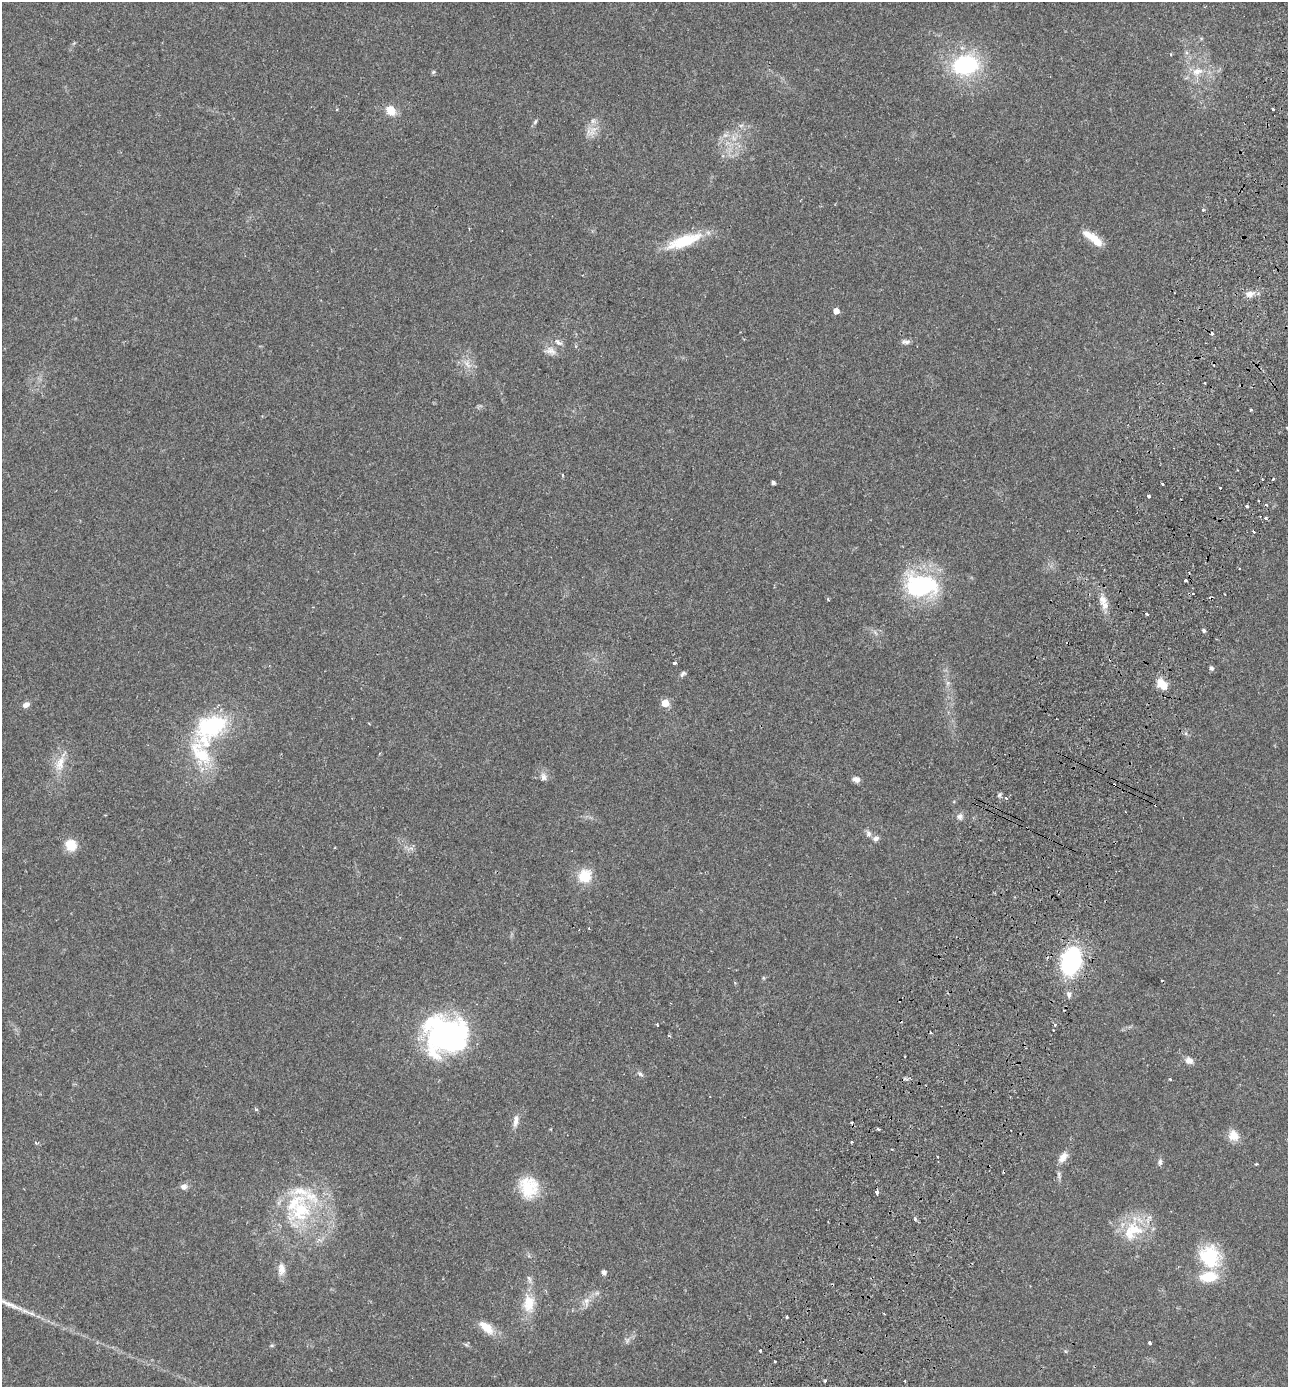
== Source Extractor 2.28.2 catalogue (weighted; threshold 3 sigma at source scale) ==
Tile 10 of 4 x 4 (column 2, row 3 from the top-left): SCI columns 1481-2766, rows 1415-2799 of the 5665 x 5596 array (HDU 1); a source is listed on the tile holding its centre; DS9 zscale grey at full resolution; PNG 1290 x 1389 px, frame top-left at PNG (2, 2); no overlay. Shown black and unused: <1% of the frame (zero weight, under 2 of 3 exposures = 3% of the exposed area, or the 3 px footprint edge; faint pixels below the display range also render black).
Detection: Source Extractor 2.28.2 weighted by HDU 2 'WHT'; one run over the whole footprint, this tile lists its part. Background 0.12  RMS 0.0084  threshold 0.0378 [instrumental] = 3 sigma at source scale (4.5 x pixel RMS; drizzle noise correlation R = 1.50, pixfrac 1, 0.05/0.05 arcsec/px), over >= 5 px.
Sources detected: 111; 11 cosmic-ray / hot-pixel residue — not listed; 9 inside a brighter listed object's ellipse — not listed separately; the other 91 listed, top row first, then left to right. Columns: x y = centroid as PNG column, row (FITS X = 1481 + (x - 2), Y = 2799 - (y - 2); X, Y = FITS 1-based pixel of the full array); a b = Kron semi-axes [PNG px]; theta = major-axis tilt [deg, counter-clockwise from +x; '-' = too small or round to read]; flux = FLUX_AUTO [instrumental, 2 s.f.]
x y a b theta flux
1171 55 3 2 - 0.65
965 65 24 17 11 82
433 72 5 5 - 1.2
1197 72 16 10 19 10
1273 109 3 3 - 1.9
391 110 11 9 -50 11
593 121 7 7 - 2.6
535 122 8 4 55 1.5
741 125 7 4 19 1.5
592 132 10 7 -3 5
725 135 7 6 - 2.8
1203 210 5 3 - 0.86
1096 240 21 10 -44 12
684 241 47 14 19 32
1249 294 12 8 1 5.8
836 311 5 4 - 7.1
1212 334 3 3 - 2.8
559 342 12 6 -34 3.4
906 342 12 6 -1 2.8
550 351 16 10 -14 6.2
467 364 13 6 -61 5
1251 410 3 3 - 1.1
563 475 4 3 - 0.78
1273 479 3 2 - 1.5
773 483 4 3 - 2.5
1162 484 3 2 - 1.3
1149 496 3 3 - 2.7
1266 505 3 3 - 1.2
1247 506 3 3 - 2.9
1266 518 4 3 - 1.2
1254 532 3 2 - 1.6
1189 572 3 3 - 0.97
1185 580 3 3 - 1.3
921 586 42 28 -3 84
828 600 4 3 - 0.77
1103 600 13 10 -76 7.6
1147 614 3 2 - 1.9
1203 630 4 4 - 1.7
674 663 4 3 - 1.3
1211 668 6 6 - 1.8
683 674 9 5 43 2
948 683 6 6 - 2.1
1160 683 14 9 83 7.1
665 703 5 5 - 16
26 704 8 6 31 3.8
212 726 31 20 20 78
200 753 42 19 -55 40
60 763 23 11 71 13
543 777 12 7 -81 3.8
856 779 9 7 -20 3.7
999 795 6 4 71 1.4
1006 798 3 3 - 1.9
960 816 9 8 - 3.2
868 834 9 8 - 3
876 838 9 7 15 3.1
71 845 14 13 - 13
584 876 16 15 - 18
589 928 4 2 - 0.68
1071 960 26 16 69 110
1069 994 7 6 - 2.4
657 1025 3 3 - 2.5
1055 1025 4 3 - 1.6
446 1035 42 34 1 200
1189 1060 9 8 - 4.9
1170 1079 3 3 - 1.4
256 1109 5 4 - 1.3
516 1121 17 7 82 5.2
851 1122 3 2 - 0.97
878 1129 3 3 - 1.6
1233 1135 14 12 -52 8.8
852 1142 3 3 - 1.1
1063 1157 15 9 51 6.5
1160 1162 8 6 82 2.4
1059 1173 6 4 72 1.5
184 1187 9 8 - 3.6
529 1187 25 22 -77 27
877 1192 3 3 - 4.6
301 1211 37 27 63 63
1134 1229 28 19 -28 30
1210 1256 30 26 -64 42
281 1269 17 10 89 6.7
604 1272 6 5 - 2.3
597 1293 5 5 - 1.6
586 1300 9 8 - 4.3
529 1303 26 16 87 19
787 1317 3 3 - 1.5
486 1327 22 11 -41 13
1150 1343 3 3 - 2.7
760 1350 3 3 - 2.1
774 1362 3 3 - 2.2
825 1381 3 2 - 1.1
Unlisted compact peaks at least as high as the median listed source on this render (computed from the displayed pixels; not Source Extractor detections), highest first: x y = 640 1074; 915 1219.